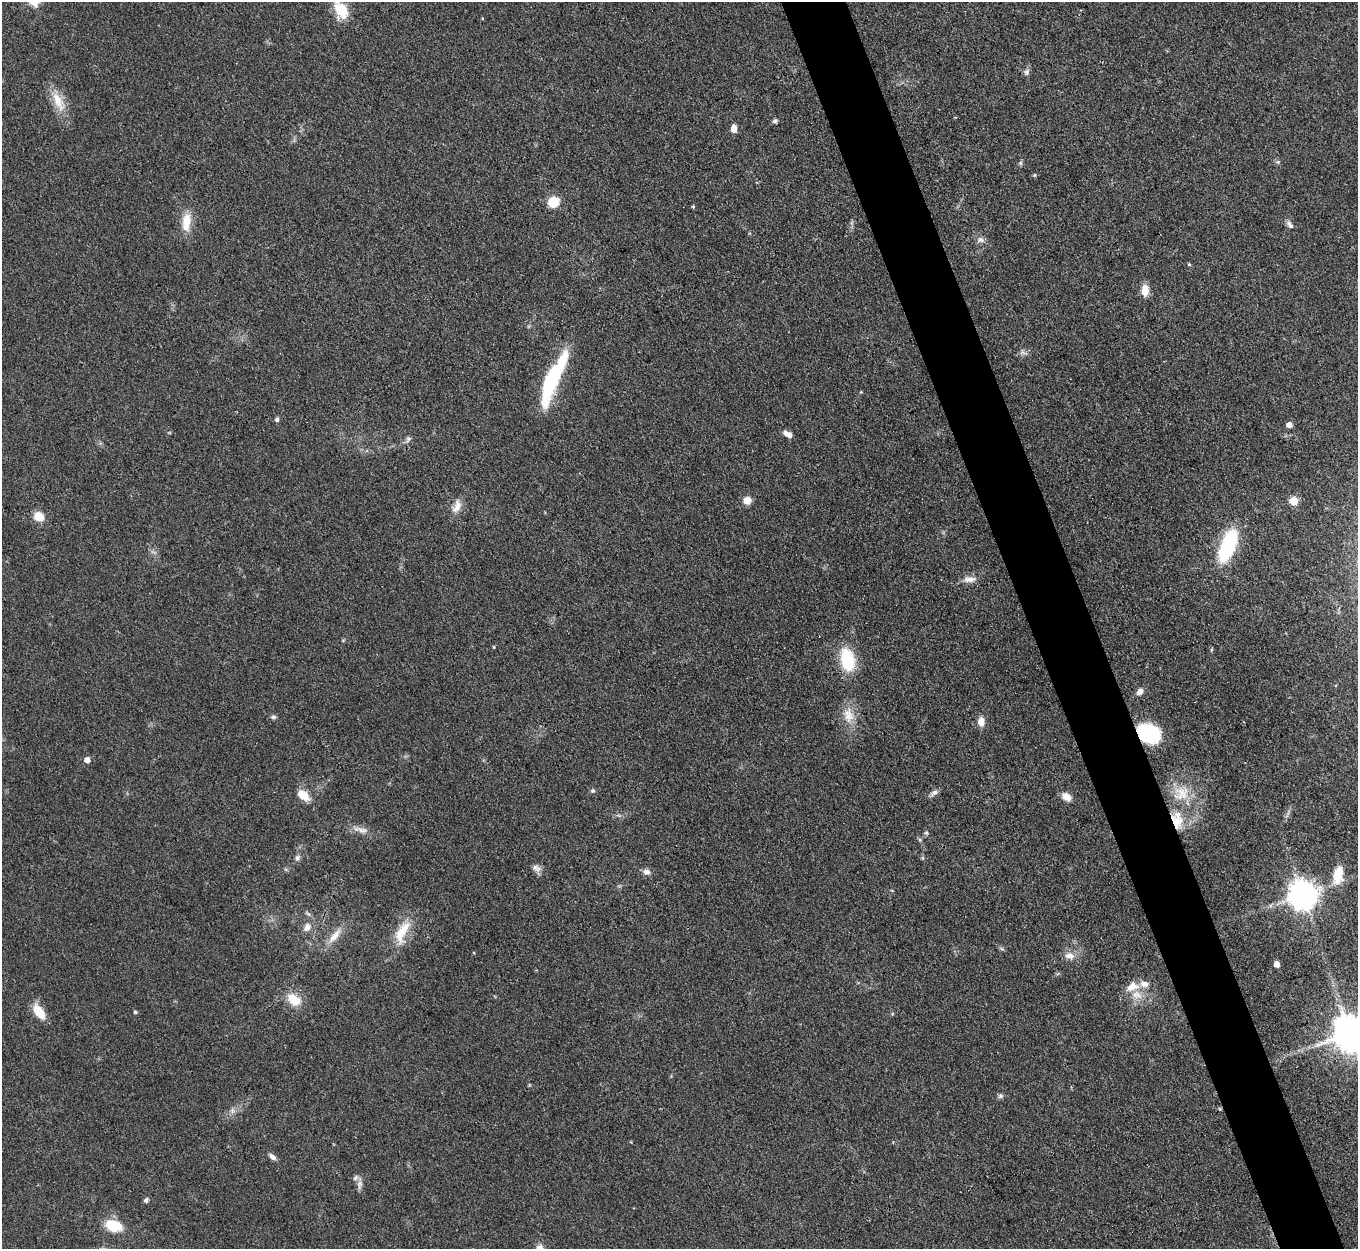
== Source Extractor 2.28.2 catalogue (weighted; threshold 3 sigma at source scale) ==
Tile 6 of 4 x 4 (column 2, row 2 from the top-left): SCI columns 1359-2714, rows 2770-4016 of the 5429 x 5414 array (HDU 1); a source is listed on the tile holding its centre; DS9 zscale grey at full resolution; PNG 1360 x 1251 px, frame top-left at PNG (2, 2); no overlay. Shown black and unused: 5% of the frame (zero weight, under 3 of 4 exposures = <1% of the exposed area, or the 3 px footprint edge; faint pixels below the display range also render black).
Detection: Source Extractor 2.28.2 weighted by HDU 2 'WHT'; one run over the whole footprint, this tile lists its part. Background 0.108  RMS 0.0067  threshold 0.03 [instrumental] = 3 sigma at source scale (4.5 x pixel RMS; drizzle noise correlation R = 1.50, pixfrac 1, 0.05/0.05 arcsec/px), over >= 5 px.
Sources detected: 71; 2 inside a brighter listed object's ellipse — not listed separately; the other 69 listed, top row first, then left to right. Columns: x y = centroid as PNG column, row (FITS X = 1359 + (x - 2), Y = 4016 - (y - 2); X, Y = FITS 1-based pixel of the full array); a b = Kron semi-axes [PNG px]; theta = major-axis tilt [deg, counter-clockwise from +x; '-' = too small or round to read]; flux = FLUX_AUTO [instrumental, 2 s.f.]
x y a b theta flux
341 10 22 13 -63 19
1027 72 9 7 75 2.2
58 101 30 11 -63 14
775 121 6 5 - 1.6
734 128 9 6 -86 4.4
1278 162 6 4 42 0.92
1020 163 6 4 -71 1
1035 175 5 4 - 0.85
553 202 10 9 - 16
693 207 4 4 - 0.82
186 222 26 12 85 12
1290 224 12 6 -56 2.6
980 240 10 8 18 3
1189 264 4 4 - 0.88
1145 290 14 9 90 7.1
1023 352 12 5 -18 2.1
553 379 58 12 66 68
277 419 6 5 - 1.6
1289 425 5 5 - 4.7
788 434 11 6 -30 3.8
408 439 9 6 57 2
747 500 9 8 - 5.7
1294 501 5 5 - 21
457 507 19 10 65 6.4
39 517 12 10 -33 8.8
1228 546 31 12 69 64
969 579 16 8 0 5.3
494 647 4 3 - 0.64
847 660 25 15 -78 31
1140 692 6 5 - 4.8
848 715 20 14 -76 11
273 717 7 5 0 1.5
981 722 9 7 82 6.6
1148 733 22 16 -20 53
87 760 5 5 - 5
593 791 6 6 - 1.4
934 793 11 6 30 2.7
1182 794 22 20 67 19
303 795 15 9 -40 9.9
1066 797 11 8 -30 6.2
1177 820 26 16 -79 19
362 830 18 8 -11 5.3
926 833 5 5 - 1.2
920 840 6 4 -71 1
297 858 8 6 69 2.1
536 868 14 8 -26 3.6
646 872 10 8 -9 3.2
1338 875 21 11 80 15
1303 895 9 9 - 1000
308 914 7 5 -45 1.4
307 927 10 8 60 4.4
402 932 37 15 66 19
334 936 26 8 50 8.8
1002 949 7 4 -19 1.1
1070 956 14 9 -12 5.3
1277 964 5 4 - 5.4
1144 984 11 8 -19 4.9
1137 995 15 12 -20 9
294 1000 21 14 -38 13
39 1012 15 8 -56 15
135 1012 4 4 - 1.3
892 1014 5 4 - 0.7
1350 1033 11 10 - 1700
1001 1096 7 6 - 1.6
232 1111 8 7 - 2.4
272 1157 10 5 -40 2.8
359 1184 13 7 86 3.3
146 1200 7 6 - 1.6
113 1226 17 11 -16 20
Overlapping masked pixels (flux is a lower limit): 2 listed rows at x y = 1148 733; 1177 820
Isophote crosses this tile's border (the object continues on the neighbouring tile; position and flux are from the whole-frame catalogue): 2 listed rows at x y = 341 10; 1350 1033